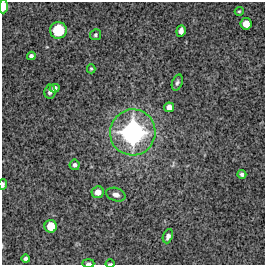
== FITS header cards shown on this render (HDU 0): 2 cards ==
NAXIS1  =                  263 / FITS: X Dimension
NAXIS2  =                  263 / FITS: Y Dimension

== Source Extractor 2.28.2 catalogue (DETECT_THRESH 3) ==
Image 263 x 263 px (HDU 0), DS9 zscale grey, 1 PNG px = 1 image px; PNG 267 x 267 px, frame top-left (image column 1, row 263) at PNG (2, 2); each listed source drawn as its Kron ellipse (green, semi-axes under 4 px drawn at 4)
Background 10400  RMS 310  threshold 926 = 3 sigma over >= 5 px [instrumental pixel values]
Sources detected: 23; all 23 listed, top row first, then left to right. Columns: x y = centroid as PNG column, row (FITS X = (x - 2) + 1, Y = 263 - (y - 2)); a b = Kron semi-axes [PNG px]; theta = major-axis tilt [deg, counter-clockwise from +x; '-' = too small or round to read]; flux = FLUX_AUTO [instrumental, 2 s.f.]
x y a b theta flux
3 6 7 4 88 2.9e+05
239 11 4 4 - 2.4e+04
246 24 6 5 - 2.6e+05
58 30 8 8 - 8.5e+05
181 31 6 4 84 1.1e+05
95 35 5 5 - 3.9e+04
31 56 4 4 - 6.7e+04
91 69 4 4 - 2.7e+04
177 83 8 5 69 5.3e+04
54 88 5 4 - 8.6e+04
50 92 7 5 82 6.5e+04
169 107 5 5 - 1.3e+05
133 132 23 22 - 3.5e+06
75 165 5 5 - 6.0e+04
242 174 4 3 - 5.8e+04
3 184 5 3 - 7.3e+04
98 192 6 5 - 1.7e+05
116 195 10 6 -17 9.8e+04
51 226 6 6 - 3.7e+05
168 236 7 4 68 8.6e+04
26 259 4 4 - 6.3e+04
88 263 6 3 0 4.6e+04
110 264 4 2 - 2.6e+04
At the frame edge (FLAGS 8, measured only in part): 4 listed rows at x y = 3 6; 3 184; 88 263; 110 264